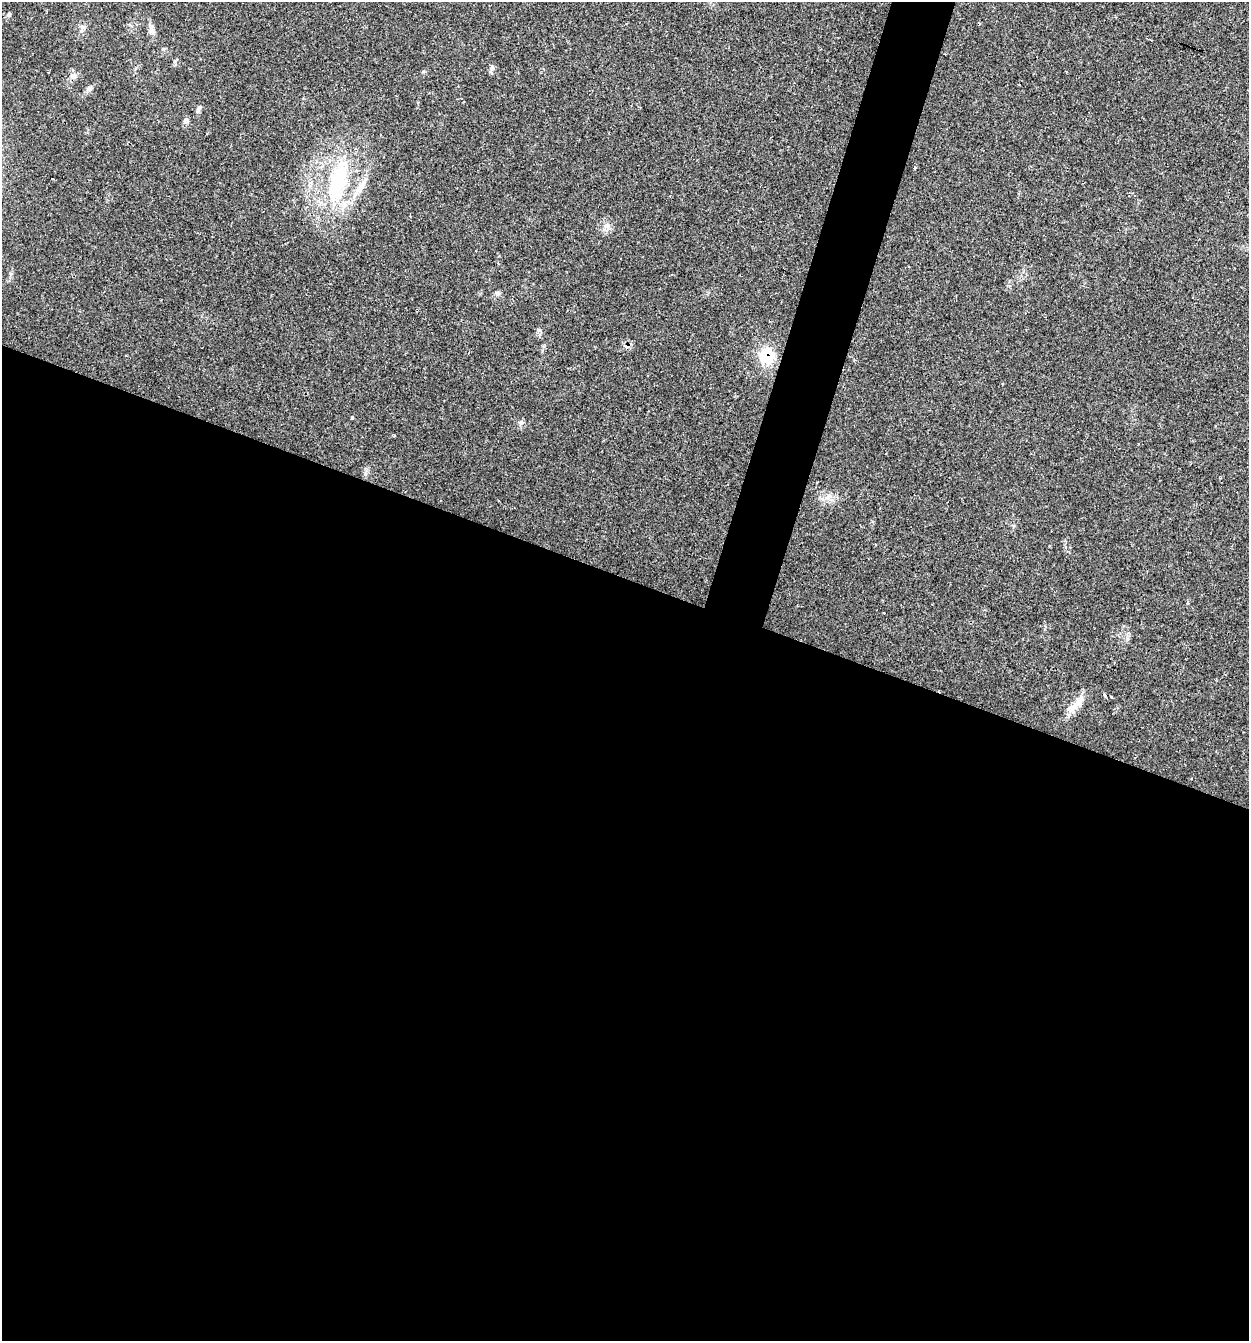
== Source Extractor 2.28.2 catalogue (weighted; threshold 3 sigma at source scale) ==
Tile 14 of 4 x 4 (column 2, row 4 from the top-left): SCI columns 1377-2623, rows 5-1343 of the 5375 x 5361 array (HDU 1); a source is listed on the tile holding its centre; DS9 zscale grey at full resolution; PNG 1251 x 1343 px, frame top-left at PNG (2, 2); no overlay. Shown black and unused: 59% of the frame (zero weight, under 2 of 3 exposures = <1% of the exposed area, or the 3 px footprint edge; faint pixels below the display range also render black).
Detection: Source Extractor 2.28.2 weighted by HDU 2 'WHT'; one run over the whole footprint, this tile lists its part. Background 0.0712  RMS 0.0074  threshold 0.0332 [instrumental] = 3 sigma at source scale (4.5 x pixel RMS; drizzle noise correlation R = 1.50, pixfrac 1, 0.05/0.05 arcsec/px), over >= 5 px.
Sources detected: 20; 2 cosmic-ray / hot-pixel residue — not listed; the other 18 listed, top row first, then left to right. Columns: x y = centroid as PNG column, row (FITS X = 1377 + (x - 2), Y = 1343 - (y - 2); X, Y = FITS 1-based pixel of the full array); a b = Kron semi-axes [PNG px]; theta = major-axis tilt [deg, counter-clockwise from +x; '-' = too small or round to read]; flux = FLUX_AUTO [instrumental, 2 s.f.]
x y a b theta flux
9 14 6 4 72 0.98
152 29 10 7 -77 2.9
492 67 6 5 - 1.5
73 76 9 7 25 2.7
89 88 6 6 - 1.7
198 109 10 5 60 1.9
186 119 6 4 -19 1.3
914 168 3 3 - 2.1
337 182 63 22 76 68
360 188 18 8 61 7.4
497 293 6 6 - 1.5
627 346 9 6 -3 3
767 356 20 16 -61 20
352 418 3 3 - 1.4
521 422 6 5 - 1.5
1105 695 3 3 - 1.8
1111 697 3 3 - 1.9
1079 701 18 11 55 8.5
Overlapping masked pixels (flux is a lower limit): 2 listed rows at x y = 627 346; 767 356
Unlisted compact peaks at least as high as the median listed source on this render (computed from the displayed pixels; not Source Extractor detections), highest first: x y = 539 330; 1127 639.